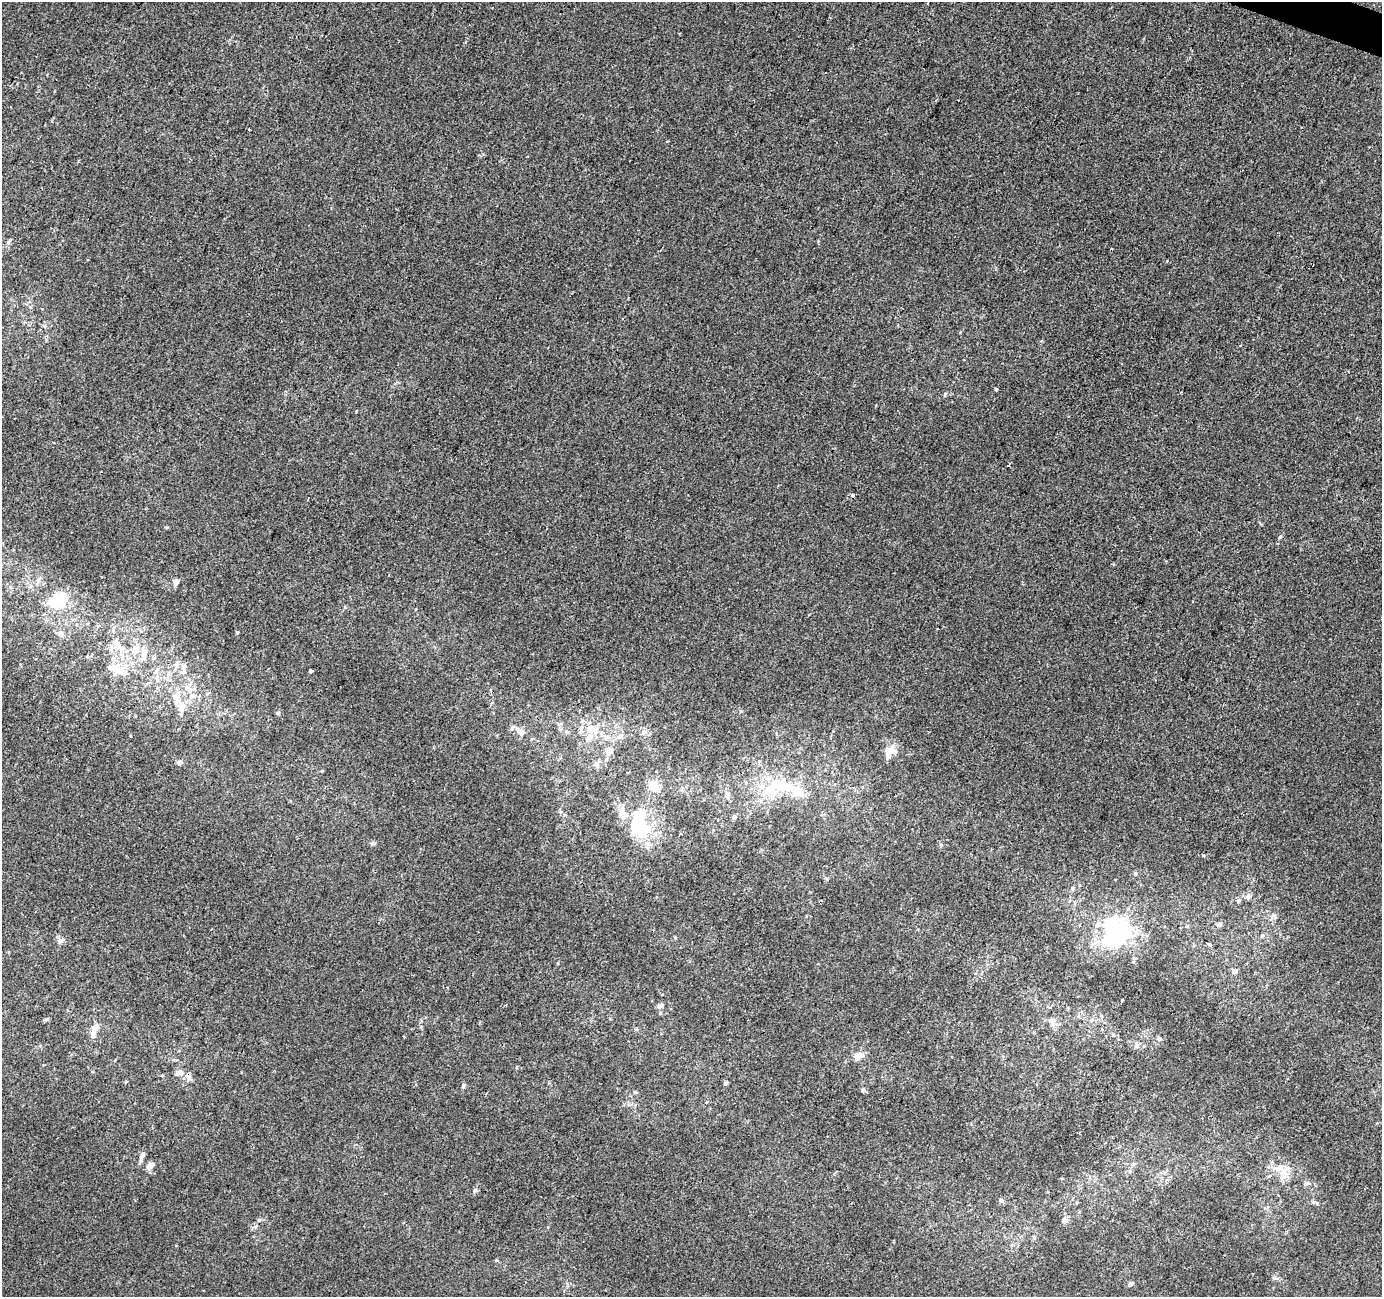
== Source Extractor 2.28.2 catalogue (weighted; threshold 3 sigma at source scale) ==
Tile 10 of 4 x 4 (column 2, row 3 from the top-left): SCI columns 1387-2766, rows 1570-2864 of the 5527 x 5664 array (HDU 1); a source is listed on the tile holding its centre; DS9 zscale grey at full resolution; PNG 1384 x 1299 px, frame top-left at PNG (2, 2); no overlay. Shown black and unused: <1% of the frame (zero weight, under 2 of 3 exposures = <1% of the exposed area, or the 3 px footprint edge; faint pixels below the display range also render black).
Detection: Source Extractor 2.28.2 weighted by HDU 2 'WHT'; one run over the whole footprint, this tile lists its part. Background -3.70e-04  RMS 0.0045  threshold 0.0202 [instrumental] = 3 sigma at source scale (4.5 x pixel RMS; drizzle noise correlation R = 1.50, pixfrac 1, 0.0396/0.0396 arcsec/px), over >= 5 px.
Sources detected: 94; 3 inside a brighter object's white glare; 3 cosmic-ray / hot-pixel residue — not listed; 10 inside a brighter listed object's ellipse — not listed separately; the other 78 listed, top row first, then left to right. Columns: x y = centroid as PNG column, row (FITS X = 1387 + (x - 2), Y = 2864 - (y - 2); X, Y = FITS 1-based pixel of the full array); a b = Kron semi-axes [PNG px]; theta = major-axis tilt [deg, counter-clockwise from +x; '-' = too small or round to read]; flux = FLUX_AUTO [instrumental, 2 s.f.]
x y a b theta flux
9 241 8 5 54 0.96
996 389 3 3 - 1.2
945 394 7 4 72 0.65
1008 465 4 3 - 1.3
1280 537 6 4 45 0.55
38 581 8 6 74 1.6
176 582 9 8 - 1.7
30 586 7 6 - 1.3
59 600 19 12 29 22
98 626 7 4 45 0.83
237 632 3 3 - 0.74
60 634 10 7 -28 1.9
117 644 16 10 -63 5.4
144 654 22 10 80 5.9
184 669 19 8 82 3.6
118 671 19 15 -3 8.9
156 671 12 5 60 2
310 671 3 3 - 0.85
157 679 8 5 -65 1.5
188 688 18 12 -69 7.4
207 694 6 5 - 0.81
177 698 26 12 -88 8.8
278 713 6 5 - 0.67
590 729 12 10 63 5.3
519 731 13 10 -31 3
643 732 8 7 - 1.6
620 737 8 8 - 2.1
609 751 12 12 - 4
889 751 16 11 22 5.8
179 763 7 6 - 1.2
775 784 40 22 -5 25
653 786 16 12 -26 7.1
727 795 10 7 59 1.8
622 811 14 9 71 3.6
734 817 6 5 - 1
637 826 17 13 -33 26
372 843 6 5 - 0.79
941 845 5 5 - 0.62
1203 855 3 3 - 1.1
1135 874 6 5 - 0.72
1072 888 5 5 - 0.68
1248 896 7 6 - 1.7
1239 900 7 6 - 1.1
1075 903 6 3 -71 0.53
1273 916 9 7 22 1.6
1219 925 7 6 - 1.2
1115 935 30 23 61 65
1262 936 6 5 - 0.81
60 940 9 6 23 1.8
1209 944 4 3 - 2.4
1235 971 4 4 - 18
661 1005 8 6 22 1.4
47 1019 6 5 - 0.74
1052 1021 11 10 - 3.2
95 1027 12 8 41 3
1159 1038 6 5 - 0.83
1137 1046 9 6 64 1.3
858 1056 14 8 26 4.3
180 1073 12 7 19 2.7
188 1076 11 8 -81 2.1
726 1083 5 5 - 0.93
463 1085 6 5 - 0.98
863 1091 6 6 - 0.87
142 1156 11 5 71 2.2
1133 1164 6 6 - 1
150 1166 9 6 52 2.6
1283 1173 16 12 -69 6.7
1062 1178 5 3 - 0.35
1306 1183 10 6 9 1.5
475 1190 6 6 - 1
1001 1201 7 5 -86 1.1
1313 1202 6 4 18 0.71
1077 1203 5 3 - 0.46
259 1220 6 5 - 0.89
1065 1220 7 6 - 2.2
1034 1237 6 3 -73 0.61
1275 1278 9 5 -7 1.1
1132 1284 7 4 70 0.78
Overlapping masked pixels (flux is a lower limit): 1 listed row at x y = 188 1076
Unlisted compact peaks at least as high as the median listed source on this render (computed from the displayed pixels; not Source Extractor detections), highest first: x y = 1122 1000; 741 711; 167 527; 496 1260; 322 771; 356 411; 558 963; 675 937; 345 607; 635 1092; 636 1029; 126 1082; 46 339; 806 916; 421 1027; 667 141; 78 161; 876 405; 1041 341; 629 1105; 960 333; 465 42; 52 121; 834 1174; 1261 524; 176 1245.